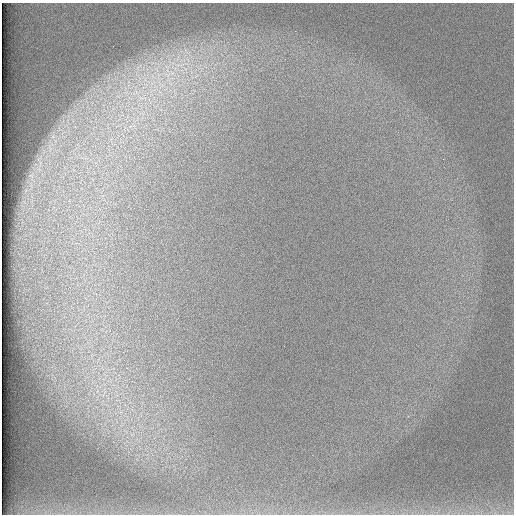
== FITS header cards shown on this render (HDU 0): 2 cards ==
NAXIS1  =                  512 /
NAXIS2  =                  512 /

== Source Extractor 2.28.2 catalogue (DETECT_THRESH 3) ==
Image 512 x 512 px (HDU 0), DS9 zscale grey, 1 PNG px = 1 image px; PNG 516 x 516 px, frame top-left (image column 1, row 512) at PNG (2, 3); no overlay
Background 97.3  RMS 2.9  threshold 8.7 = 3 sigma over >= 5 px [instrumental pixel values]
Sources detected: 4; all 4 listed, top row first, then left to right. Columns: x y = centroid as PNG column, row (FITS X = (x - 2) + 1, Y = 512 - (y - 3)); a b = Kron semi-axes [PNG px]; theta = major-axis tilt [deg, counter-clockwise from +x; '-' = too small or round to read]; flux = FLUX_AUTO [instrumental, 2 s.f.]
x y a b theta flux
180 65 22 5 12 2400
167 67 7 4 -18 690
172 73 10 6 -54 1400
90 513 9 5 0 680